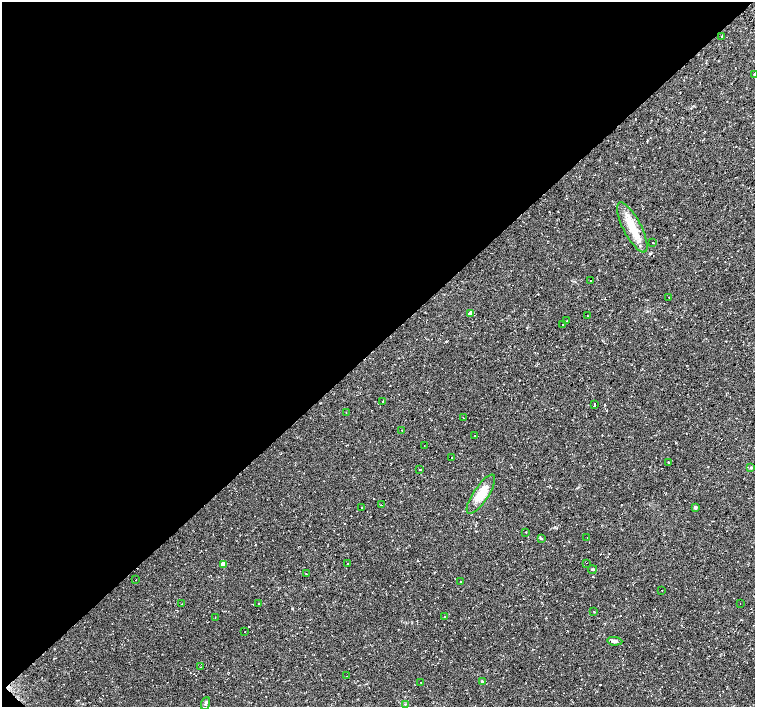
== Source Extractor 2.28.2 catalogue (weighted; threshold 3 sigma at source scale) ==
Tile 5 of 4 x 4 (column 1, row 2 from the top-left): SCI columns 44-1549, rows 3015-4423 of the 6070 x 6056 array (HDU 1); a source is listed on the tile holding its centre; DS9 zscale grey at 2 x 2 block average (1 PNG px = mean of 2 x 2 image px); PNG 757 x 709 px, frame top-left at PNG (2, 2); each listed source drawn as its Kron ellipse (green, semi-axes under 4 px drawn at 4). Shown black and unused: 49% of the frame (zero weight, under 2 of 3 exposures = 2% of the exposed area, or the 3 px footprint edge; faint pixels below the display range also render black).
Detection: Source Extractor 2.28.2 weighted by HDU 2 'WHT'; one run over the whole footprint, this tile lists its part. Background 0.11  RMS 0.0079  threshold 0.0356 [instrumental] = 3 sigma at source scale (4.5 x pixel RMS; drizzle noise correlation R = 1.50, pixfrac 1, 0.0396/0.0396 arcsec/px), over >= 5 px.
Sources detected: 60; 10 cosmic-ray / hot-pixel residue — neither listed nor drawn; the other 50 listed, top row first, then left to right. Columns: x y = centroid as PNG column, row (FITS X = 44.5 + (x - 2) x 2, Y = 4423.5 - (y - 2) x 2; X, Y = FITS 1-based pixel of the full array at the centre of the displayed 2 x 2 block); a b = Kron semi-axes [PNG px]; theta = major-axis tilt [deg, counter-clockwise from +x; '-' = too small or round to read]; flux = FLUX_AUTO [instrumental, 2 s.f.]
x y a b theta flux
722 36 2 2 - 6.9
754 74 2 2 - 3.7
632 227 28 9 -62 40
653 242 2 2 - 0.76
591 280 2 2 - 1.9
669 297 2 2 - 0.79
470 313 3 3 - 8.6
587 316 2 2 - 1.4
567 321 2 2 - 1.9
563 325 2 2 - 1.5
383 401 2 2 - 4.3
594 405 3 2 - 8.9
346 413 2 2 - 1.6
463 417 2 2 - 1.2
402 430 2 2 - 3.9
475 436 2 2 - 3.2
424 445 2 2 - 1.8
452 457 2 2 - 1.4
668 462 2 2 - 0.92
751 468 4 3 - 1.8
420 470 2 2 - 12
481 494 23 7 56 32
382 505 2 2 - 2.9
361 507 2 2 - 1.2
695 507 3 2 - 7.3
525 532 2 2 - 0.93
587 537 2 2 - 3.1
541 539 3 2 - 1.2
586 563 2 2 - 1.9
223 564 3 3 - 17
348 564 2 2 - 2.4
593 569 4 2 - 1.9
306 573 2 2 - 3.7
135 580 2 2 - 1.8
460 582 2 2 - 0.72
662 590 2 2 - 1.3
259 603 2 2 - 4.3
740 603 2 2 - 0.52
182 604 2 2 - 0.63
594 612 2 2 - 0.69
444 617 2 2 - 1.6
215 618 2 2 - 0.54
244 631 2 2 - 1.2
615 641 7 4 -6 5
201 667 2 2 - 1
347 676 2 2 - 0.71
482 681 3 2 - 1.4
420 682 2 2 - 0.75
206 703 6 3 69 3.3
405 704 3 2 - 1.2
Isophote crosses this tile's border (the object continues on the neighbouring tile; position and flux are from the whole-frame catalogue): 1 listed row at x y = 754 74
Diffuse or blended objects may show on this block-average render without a row.